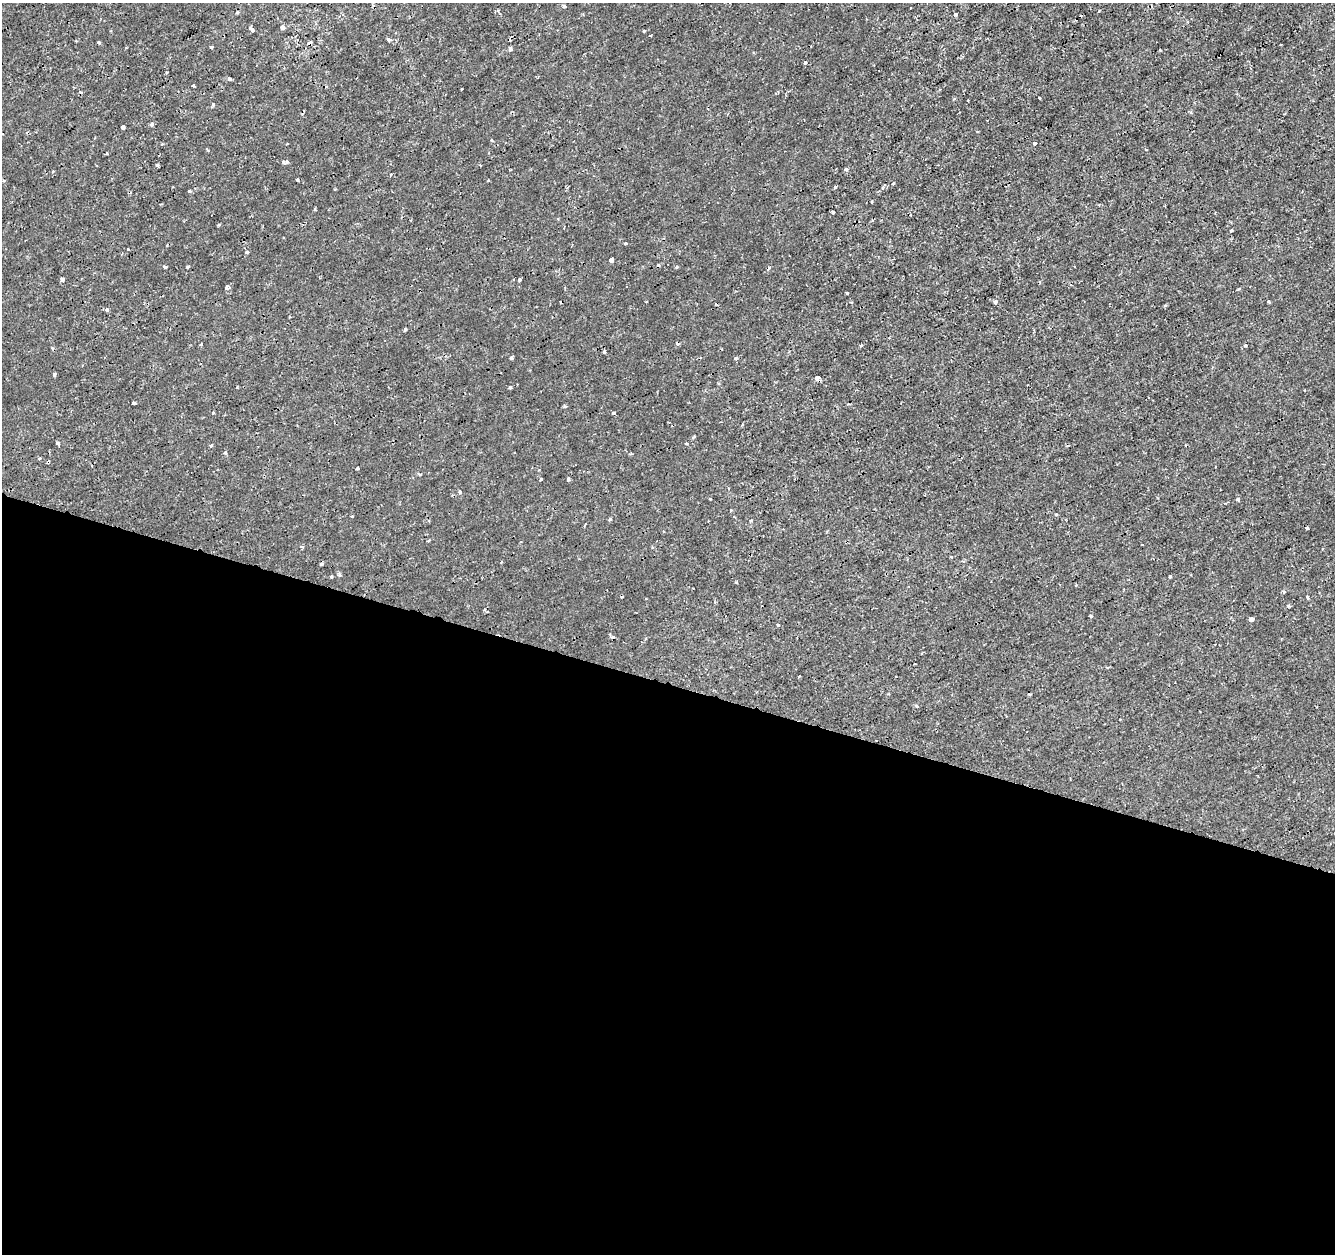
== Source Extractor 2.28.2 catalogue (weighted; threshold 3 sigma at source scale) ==
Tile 14 of 4 x 4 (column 2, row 4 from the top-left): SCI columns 1334-2666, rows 217-1468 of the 5339 x 5501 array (HDU 1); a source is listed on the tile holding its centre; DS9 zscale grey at full resolution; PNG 1337 x 1256 px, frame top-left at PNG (2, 3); no overlay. Shown black and unused: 46% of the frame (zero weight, under 2 of 3 exposures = <1% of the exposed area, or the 3 px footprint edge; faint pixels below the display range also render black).
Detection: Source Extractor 2.28.2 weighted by HDU 2 'WHT'; one run over the whole footprint, this tile lists its part. Background 1.78e-04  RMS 0.0011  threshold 0.00517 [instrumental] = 3 sigma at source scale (4.5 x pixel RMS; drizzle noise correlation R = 1.50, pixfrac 1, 0.0396/0.0396 arcsec/px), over >= 5 px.
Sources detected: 95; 12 cosmic-ray / hot-pixel residue — not listed; the other 83 listed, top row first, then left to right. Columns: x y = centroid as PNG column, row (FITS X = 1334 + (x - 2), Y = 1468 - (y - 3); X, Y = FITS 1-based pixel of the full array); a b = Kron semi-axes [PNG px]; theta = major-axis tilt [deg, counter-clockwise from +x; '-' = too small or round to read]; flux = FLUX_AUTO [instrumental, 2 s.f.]
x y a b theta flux
564 6 3 3 - 0.27
237 12 3 3 - 0.21
955 14 4 3 - 0.19
283 28 4 4 - 0.9
252 29 4 3 - 0.64
644 31 3 3 - 0.22
389 40 5 4 - 0.19
99 42 3 3 - 0.22
211 47 3 3 - 0.18
510 49 4 3 - 0.72
1160 50 3 2 - 0.13
805 62 3 3 - 0.27
230 79 4 4 - 0.22
193 85 3 3 - 0.14
1039 98 3 2 - 0.17
213 104 4 3 - 0.24
152 124 4 3 - 0.33
122 127 4 3 - 0.32
1035 143 3 3 - 0.43
107 153 3 2 - 0.086
284 161 8 4 13 0.32
158 165 3 3 - 0.16
480 165 3 3 - 0.21
846 169 4 4 - 0.22
391 174 4 3 - 0.14
297 180 3 2 - 0.13
893 183 3 3 - 0.18
836 187 4 3 - 0.31
189 191 3 3 - 0.17
315 209 4 3 - 0.13
833 212 3 3 - 0.29
564 228 3 3 - 0.088
1231 231 3 2 - 0.19
625 243 3 3 - 0.23
247 252 4 4 - 0.17
611 260 4 4 - 0.91
165 267 3 3 - 0.3
188 267 5 3 - 0.1
676 267 4 3 - 0.16
519 279 3 3 - 0.19
62 280 3 3 - 0.45
227 287 4 3 - 0.49
847 293 3 3 - 0.33
995 302 5 4 - 0.24
1165 305 3 3 - 0.14
107 310 3 3 - 0.3
405 330 4 3 - 0.67
1245 345 3 3 - 0.21
604 352 4 3 - 0.16
512 358 4 3 - 0.37
55 374 3 3 - 0.29
817 378 4 4 - 1.4
237 387 3 2 - 0.094
510 387 3 3 - 0.24
133 403 3 3 - 0.75
565 406 4 4 - 0.15
613 413 4 3 - 0.14
693 437 5 3 - 0.16
57 443 4 3 - 0.19
211 445 4 3 - 0.14
225 453 4 3 - 0.17
357 468 3 3 - 0.29
420 474 5 3 - 0.14
541 479 3 3 - 0.16
568 479 4 3 - 0.27
460 492 5 4 - 0.21
710 499 4 2 - 0.092
1238 499 4 3 - 0.31
731 510 4 2 - 0.091
610 519 4 3 - 0.17
751 520 4 2 - 0.1
1307 528 3 3 - 0.42
951 557 4 2 - 0.09
321 564 4 4 - 0.14
339 575 5 4 - 0.21
1170 576 3 3 - 0.28
331 577 3 2 - 0.2
1308 598 4 3 - 0.19
1251 619 4 3 - 0.78
778 625 3 3 - 0.15
799 676 3 2 - 0.093
1029 694 3 2 - 0.2
916 706 4 3 - 0.17
Unlisted compact peaks at least as high as the median listed source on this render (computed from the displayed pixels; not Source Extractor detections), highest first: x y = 736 358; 769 267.